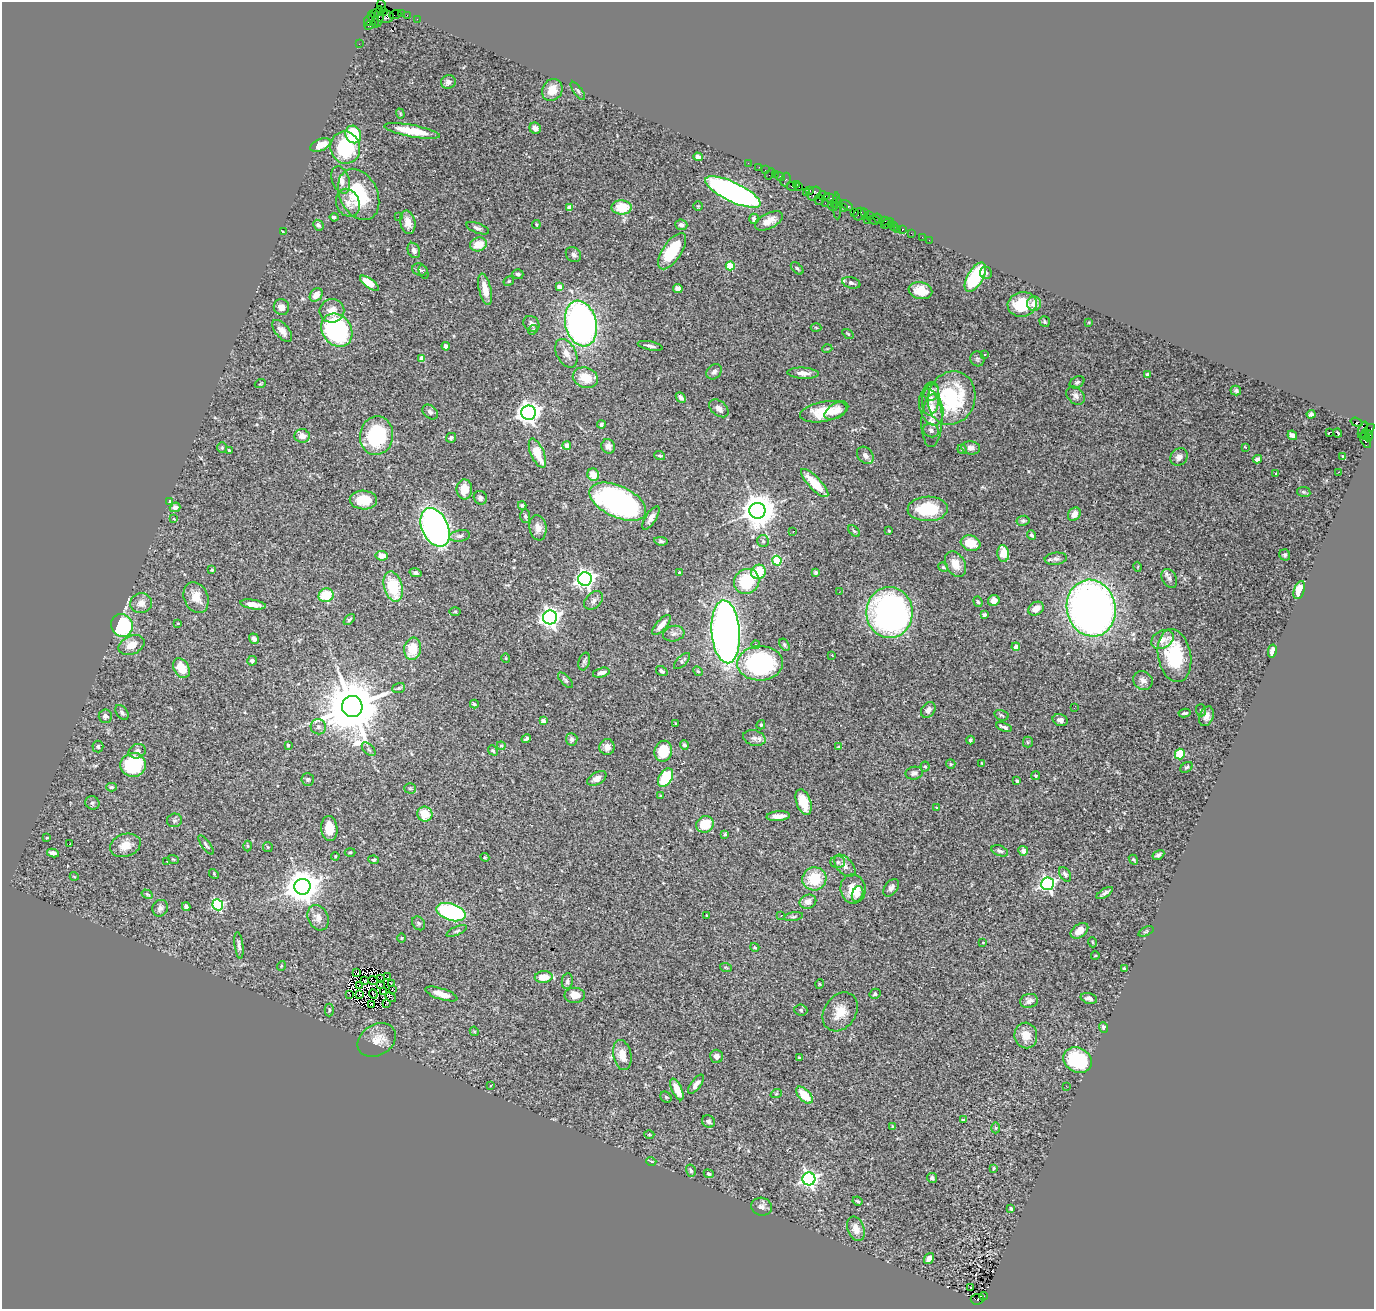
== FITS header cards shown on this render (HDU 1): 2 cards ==
NAXIS1  =                 1372
NAXIS2  =                 1307

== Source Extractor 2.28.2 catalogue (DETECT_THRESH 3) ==
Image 1372 x 1307 px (HDU 1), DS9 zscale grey, 1 PNG px = 1 image px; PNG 1376 x 1311 px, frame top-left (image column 1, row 1307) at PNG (2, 2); each listed source drawn as its Kron ellipse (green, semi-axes under 4 px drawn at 4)
Background 1.44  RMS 0.059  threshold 0.177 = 3 sigma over >= 5 px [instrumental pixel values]
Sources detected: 424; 3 with non-positive FLUX_AUTO (blend fragments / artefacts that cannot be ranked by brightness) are neither listed nor drawn; the other 421 listed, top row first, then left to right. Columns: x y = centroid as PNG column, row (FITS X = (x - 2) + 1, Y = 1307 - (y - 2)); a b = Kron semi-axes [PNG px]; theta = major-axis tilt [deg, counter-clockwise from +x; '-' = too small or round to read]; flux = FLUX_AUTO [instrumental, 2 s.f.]
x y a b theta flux
382 5 6 3 -76 25
383 12 3 3 - 100
401 13 2 2 - 76
375 14 3 3 - 63
395 15 6 2 20 88
407 15 2 2 - 18
379 16 10 4 84 550
386 17 8 6 13 550
373 19 9 3 -67 260
417 19 2 2 - 35
368 20 5 2 - 99
369 25 4 3 - 210
359 44 2 2 - 27
448 82 7 6 - 18
552 90 11 9 57 54
578 91 11 4 -54 8.8
400 114 5 4 - 4.7
535 128 6 5 - 22
412 131 28 6 -11 120
353 134 9 7 -67 180
320 145 11 5 22 53
345 147 16 14 -73 250
698 157 4 4 - 13
748 163 2 2 - 31
759 167 2 2 - 30
766 170 3 2 - 66
770 174 6 3 53 310
775 174 3 3 - 82
780 176 5 3 - 96
341 180 14 8 -71 37
786 180 7 5 69 130
796 184 3 3 - 44
792 186 5 3 - 160
799 187 3 2 - 59
810 191 3 3 - 95
733 192 30 9 -26 1600
806 192 3 3 - 66
359 194 27 19 -64 230
814 194 7 6 - 650
823 196 6 3 -11 180
831 198 7 2 -21 330
819 200 5 4 - 130
348 203 14 11 -67 36
825 203 3 2 - 74
834 203 3 2 - 270
847 205 6 3 -35 360
698 206 4 4 - 4.2
833 206 5 3 - 390
837 206 13 4 -88 220
622 207 10 7 -2 110
843 207 4 3 - 140
570 208 4 4 - 45
855 212 2 2 - 87
865 213 4 3 - 150
859 214 7 5 54 290
869 216 3 2 - 69
334 217 4 3 - 7.1
398 217 2 2 - 44
878 218 5 3 - 380
754 219 5 5 - 15
867 220 2 2 - 45
874 220 6 3 -23 94
769 221 15 7 27 40
884 221 5 3 - 140
408 222 12 7 -77 41
536 224 4 3 - 4.4
888 224 7 3 27 120
892 224 3 3 - 63
318 225 6 5 - 11
681 225 6 5 - 14
894 226 4 2 - 63
478 228 12 5 -21 13
897 229 2 2 - 25
902 229 3 3 - 69
283 232 3 3 - 3.7
911 233 2 2 - 49
922 237 2 2 - 16
929 240 2 2 - 8.8
478 244 8 7 - 59
414 250 8 6 -63 14
672 251 21 9 56 180
573 254 8 7 - 16
730 266 4 4 - 140
797 268 7 4 -44 6.7
420 270 8 6 -21 7.3
424 272 7 3 -68 4.9
986 273 6 6 - 8.4
518 274 5 5 - 12
975 277 16 8 59 240
509 281 5 4 - 4.9
369 283 11 4 -36 66
851 283 9 5 -14 12
559 287 4 4 - 29
678 288 5 4 - 20
485 289 16 6 -77 51
920 291 12 8 -12 61
316 295 7 5 51 27
1022 304 14 12 13 150
1034 304 7 7 - 35
281 307 8 7 - 22
332 311 12 12 - 45
1045 322 5 5 - 7
1089 322 3 2 - 2.8
531 324 9 7 -43 17
581 324 23 15 -76 1600
816 328 5 3 - 3.7
337 330 17 14 -55 710
533 330 5 4 - 6.9
282 331 13 7 -51 28
848 334 6 3 -35 3.6
446 346 4 4 - 9.5
650 346 13 4 -12 13
827 349 5 3 - 3.4
566 353 15 9 -62 35
985 354 3 3 - 13
422 359 4 4 - 50
977 359 7 7 - 8.6
714 372 8 6 46 15
803 373 16 5 -3 25
1147 375 4 3 - 25
585 378 13 10 -21 83
1077 382 8 5 29 8.7
260 384 5 3 - 3.8
931 391 9 8 - 41
1236 391 5 5 - 8.2
1076 396 10 7 -45 19
681 398 6 4 -49 13
951 398 27 23 71 380
931 400 16 8 82 32
931 407 18 11 -73 47
719 408 11 7 -39 23
836 411 13 7 31 30
430 412 8 6 -40 13
823 412 24 10 11 110
529 413 7 7 - 2700
1311 414 4 4 - 8.5
932 421 26 10 88 49
1357 422 6 3 -18 470
601 425 4 4 - 8
931 430 8 6 -22 13
1363 430 9 4 72 720
1368 431 9 3 46 530
1329 432 3 2 - 11
1338 433 4 2 - 4.9
1292 435 5 4 - 14
1364 435 4 2 - 200
302 436 7 7 - 32
376 436 19 16 79 300
1369 436 5 3 - 280
451 438 5 4 - 8.3
1366 441 8 4 -64 250
567 445 4 4 - 27
608 446 7 6 - 21
1245 447 4 3 - 6.8
222 448 5 4 - 4.9
971 448 9 6 -6 15
962 449 4 4 - 5.2
229 451 4 3 - 6.8
537 453 16 6 -67 98
865 455 9 7 -51 19
660 456 5 4 - 5.8
1343 456 3 2 - 3.7
1179 457 9 8 - 21
1257 459 4 4 - 14
1339 472 2 2 - 2.5
1275 473 3 3 - 5.3
593 475 6 5 - 52
815 483 18 6 -46 110
464 489 10 8 88 64
1304 492 7 5 -11 5.2
480 498 7 6 - 14
363 500 13 9 -1 84
169 501 3 3 - 3.6
618 502 30 15 -25 1200
522 505 4 3 - 5.1
175 507 5 4 - 18
928 509 20 12 1 180
757 511 8 8 - 7900
1074 514 7 5 51 33
525 516 7 5 -89 7.4
651 518 13 5 57 26
174 519 4 2 - 2.9
1023 521 6 5 - 6.6
435 527 20 13 -66 1600
538 528 13 8 -82 28
793 531 2 2 - 3.4
854 531 7 4 -45 6.7
889 531 3 3 - 3.8
1031 535 4 4 - 7.6
460 536 10 5 10 14
661 541 7 4 -8 7.9
763 541 6 6 - 7.4
971 543 10 7 -17 71
1003 554 8 6 -85 55
1285 555 6 5 - 7
382 556 6 5 - 35
1056 559 11 6 6 14
777 561 5 4 - 230
955 564 14 9 -60 53
943 567 5 4 - 6.4
1138 567 5 3 - 3.3
212 570 3 3 - 4.3
758 572 7 7 - 110
815 572 4 3 - 5.7
415 573 6 4 -14 9.4
680 573 3 3 - 7.3
1169 578 10 7 -60 15
585 579 7 6 - 1800
747 581 13 12 - 200
393 587 15 9 -74 170
1299 590 9 5 71 67
839 592 3 2 - 4.8
326 595 7 7 - 130
196 597 16 12 -68 60
594 600 11 7 47 17
994 601 6 5 - 22
978 602 5 4 - 6
141 603 11 10 - 32
253 604 13 4 -9 29
1091 608 28 24 -78 2700
1036 609 8 6 32 37
455 611 6 4 1 4.8
889 612 25 23 -90 1300
984 615 4 3 - 14
550 617 7 7 - 2200
349 619 6 3 41 6.5
178 623 4 2 - 2.5
122 625 11 10 - 330
661 625 12 5 48 30
726 632 31 14 -86 3400
674 634 11 7 13 18
254 639 5 4 - 12
1162 639 12 8 30 36
756 644 4 3 - 5.7
131 645 13 9 25 48
784 645 7 4 -59 7.7
1016 647 4 4 - 36
413 649 11 8 81 85
1272 651 7 4 79 21
832 655 2 2 - 2.2
1174 656 27 16 -79 250
506 658 4 4 - 4.1
252 661 5 5 - 9.5
584 661 9 5 73 9.9
682 661 10 5 45 10
760 663 23 17 1 610
181 668 10 7 -57 68
662 671 6 4 -33 13
698 671 5 4 - 5.2
601 673 8 4 15 19
565 680 9 4 -46 8
1143 680 10 9 - 21
399 688 6 5 - 6.2
474 704 4 3 - 5.7
352 706 10 10 - 35000
1074 708 3 2 - 5.4
928 710 8 6 53 17
1201 710 6 5 - 6.5
122 712 8 5 -53 11
1184 713 6 3 9 6.8
1001 715 7 5 -17 6.9
105 716 6 6 - 11
1206 716 10 6 68 23
1060 720 8 5 -16 18
543 721 4 4 - 27
676 724 3 3 - 3.6
761 725 5 4 - 4.6
318 727 8 7 - 13
1004 727 8 3 -20 11
754 738 11 7 -15 18
526 739 5 3 - 7.2
572 739 6 5 - 13
970 740 4 4 - 8.7
1028 742 5 5 - 5.3
288 745 4 3 - 5.4
684 745 4 4 - 9.9
501 746 4 4 - 4
98 747 6 5 - 8.7
607 747 8 7 - 24
838 747 3 3 - 3.1
369 749 8 5 -46 8.8
493 750 5 4 - 5.7
137 751 9 7 23 18
663 751 10 8 75 110
1180 754 5 5 - 96
981 763 3 2 - 2.3
951 764 5 4 - 4.7
133 765 13 12 - 250
925 766 5 4 - 5.2
1186 767 7 4 36 7.2
914 773 9 6 10 14
1035 776 4 4 - 5.5
597 778 10 6 30 27
666 778 10 6 58 170
308 779 6 6 - 8.1
1017 781 3 3 - 11
111 787 5 4 - 5
410 788 5 5 - 5.7
661 796 4 3 - 4.2
804 802 13 7 -71 84
92 803 7 6 - 8.9
937 808 4 2 - 2.5
425 814 7 7 - 78
778 816 11 5 5 31
174 820 8 6 19 8.3
705 824 9 8 - 99
329 829 12 8 -86 73
725 834 3 3 - 5.6
47 838 3 2 - 3.1
69 844 3 2 - 42
125 845 15 11 18 58
206 845 11 4 -53 8.9
248 846 5 3 - 4.3
268 847 5 5 - 4.2
1000 851 9 5 -21 9.2
1023 851 5 5 - 17
350 852 5 3 - 4.1
53 853 6 4 -8 17
1158 855 6 3 29 9
335 856 4 3 - 3.7
485 857 4 4 - 4.1
173 859 5 3 - 3.6
374 860 5 4 - 5.8
1133 860 5 4 - 6.3
167 861 3 2 - 6.1
838 862 7 6 - 10
845 866 13 8 -48 27
214 874 5 4 - 3.8
1065 874 8 5 -57 11
74 876 4 3 - 2.9
814 879 12 11 - 130
1047 884 6 6 - 970
302 887 8 8 - 8300
891 888 10 6 51 16
853 889 14 12 -82 79
1105 893 9 3 32 12
147 894 6 3 -32 5.4
858 894 8 5 70 17
808 902 8 7 - 26
218 905 5 5 - 470
186 907 4 4 - 16
160 908 8 7 - 17
451 912 15 8 -18 510
706 915 3 2 - 2.6
781 915 3 2 - 7.8
793 917 9 4 10 8.2
318 918 13 10 -64 32
419 923 7 6 - 7.5
457 931 11 4 24 7.9
1079 931 10 6 37 38
1146 931 8 4 24 5.5
402 938 4 3 - 2.9
983 942 3 3 - 3.2
1092 942 5 3 - 3.5
239 945 13 4 -82 14
755 947 4 4 - 4.6
1095 956 4 3 - 2.9
281 966 5 3 - 3.5
726 968 6 3 -20 4.7
1124 969 4 3 - 6.1
357 973 4 2 - 4.5
387 977 3 2 - 3.2
544 977 9 6 3 64
380 978 3 2 - 3.5
373 980 5 2 - 1.9
364 981 3 2 - 2.3
567 981 8 5 80 11
391 983 3 2 - 3.9
819 984 5 3 - 3.3
360 985 3 2 - 2.5
380 985 4 2 - 3.2
392 989 2 2 - 3.1
384 991 3 2 - 5.3
350 994 3 2 - 5.3
373 994 5 2 - 1.2
441 994 17 5 -18 41
875 994 5 5 - 8.3
360 995 2 2 - 3.6
575 995 10 7 0 48
391 997 6 2 -39 9.5
1089 998 8 5 -14 17
1029 1001 9 7 11 17
387 1003 4 2 - 3.9
372 1004 4 3 - 2.2
329 1010 6 4 90 6
801 1010 6 5 - 6.1
840 1012 21 16 55 72
1103 1027 5 4 - 10
474 1031 5 4 - 3.9
1026 1035 13 11 -79 51
377 1040 20 15 32 56
622 1055 15 9 -78 50
717 1056 7 6 - 19
799 1057 4 3 - 3.9
1078 1060 15 12 -27 260
696 1084 11 5 53 19
490 1085 3 2 - 3.9
1066 1086 2 2 - 8.2
677 1089 12 5 -65 56
776 1094 6 3 19 3.7
804 1095 10 6 -46 90
666 1097 6 5 - 6.3
963 1119 4 3 - 6.7
708 1121 7 6 - 9.8
893 1127 4 3 - 5.7
996 1128 5 3 - 4.7
649 1134 5 3 - 3.6
651 1161 5 3 - 3.6
993 1168 3 3 - 4.3
691 1171 6 5 - 7.8
709 1174 5 4 - 7.2
932 1178 5 5 - 9.2
809 1179 6 6 - 1500
857 1201 5 3 - 5.2
762 1207 10 9 - 17
1011 1209 3 3 - 15
856 1229 12 8 -69 37
929 1258 6 4 54 24
971 1288 3 2 - 7.2
983 1296 4 3 - 370
977 1299 6 5 - 450
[3 non-positive-flux detections neither listed nor drawn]